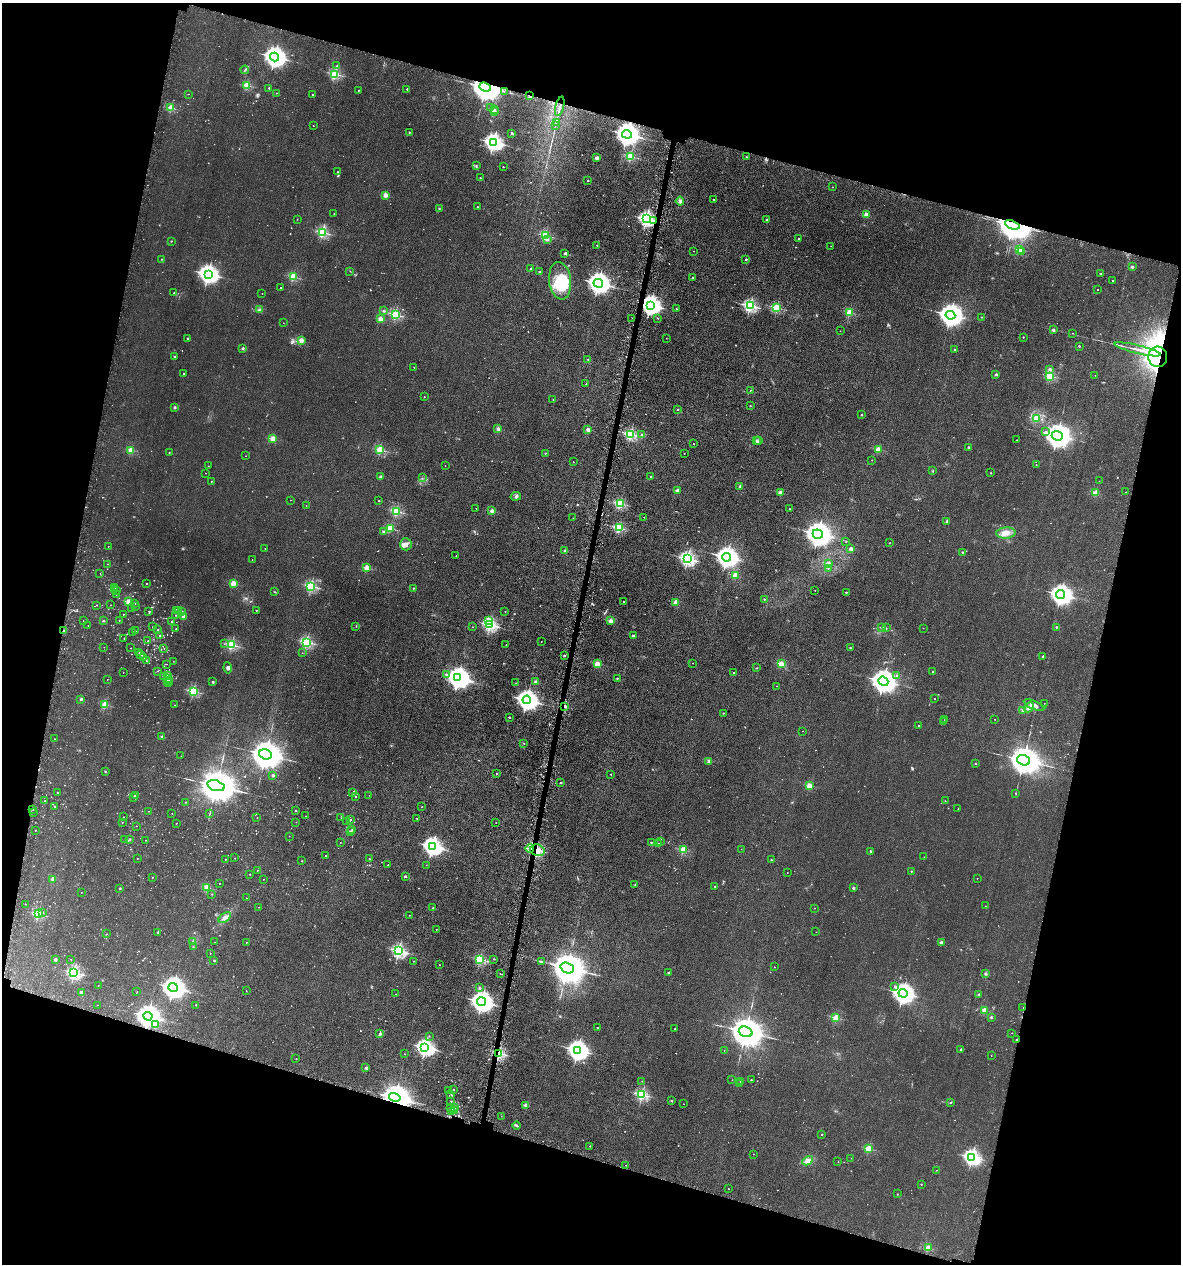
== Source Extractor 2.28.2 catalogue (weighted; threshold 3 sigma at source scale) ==
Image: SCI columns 337-5051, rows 50-5097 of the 5223 x 5150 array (HDU 1 of 3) = the unmasked area's bounding box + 8 px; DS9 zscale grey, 4 x 4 block average (1 PNG px = mean of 4 x 4 image px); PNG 1183 x 1266 px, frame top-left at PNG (2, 3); each listed source drawn as its Kron ellipse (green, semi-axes under 4 px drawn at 4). Shown black and unused: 31% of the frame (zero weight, under 3 of 5 exposures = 5% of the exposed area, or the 3 px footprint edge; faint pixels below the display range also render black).
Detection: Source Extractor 2.28.2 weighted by HDU 2 'WHT'. Background 0.0171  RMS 0.0029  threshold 0.013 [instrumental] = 3 sigma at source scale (4.5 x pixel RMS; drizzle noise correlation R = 1.50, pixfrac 1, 0.05/0.05 arcsec/px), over >= 5 px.
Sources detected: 884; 39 too faint to see at this stretch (4 x 4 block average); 7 inside a brighter object's white glare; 10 cosmic-ray / hot-pixel residue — neither listed nor drawn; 25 coinciding with a brighter row at this scale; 7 inside a brighter listed object's ellipse — not listed separately; of the other 796, all 500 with FLUX_AUTO >= 0.564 (the completeness limit of this list) listed and drawn (296 fainter detections not listed), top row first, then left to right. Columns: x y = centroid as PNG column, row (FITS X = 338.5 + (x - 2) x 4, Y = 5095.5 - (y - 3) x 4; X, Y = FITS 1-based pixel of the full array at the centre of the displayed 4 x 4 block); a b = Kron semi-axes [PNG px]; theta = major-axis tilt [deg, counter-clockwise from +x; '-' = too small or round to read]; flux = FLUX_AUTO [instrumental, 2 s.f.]
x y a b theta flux
274 57 4 4 - 1300
337 66 2 2 - 1.2
245 70 4 2 - 1.8
335 74 2 2 - 200
247 85 2 2 - 98
485 87 6 4 -20 4300
269 88 2 2 - 3.5
407 89 2 2 - 0.97
359 90 2 2 - 0.97
504 91 2 2 - 0.74
276 93 2 2 - 1.3
188 94 2 2 - 0.98
312 94 2 2 - 2.6
530 96 2 2 - 18
560 106 10 2 76 6.5
171 108 2 2 - 91
491 108 3 2 - 0.86
495 109 2 2 - 1.4
494 112 2 2 - 38
556 122 3 2 - 1.1
555 125 3 2 - 1.5
313 126 2 2 - 0.77
409 132 2 2 - 3
512 133 2 2 - 12
627 134 5 4 - 1800
493 142 3 3 - 770
630 157 2 2 - 150
746 157 2 2 - 0.67
597 158 4 3 - 4.2
476 165 2 2 - 0.76
503 167 2 2 - 3
337 172 2 2 - 1.6
480 178 2 2 - 1.7
588 180 2 2 - 5.6
832 187 2 2 - 0.92
385 195 2 2 - 46
713 199 2 2 - 1.9
680 201 4 3 - 4.2
477 207 2 2 - 1.1
439 209 2 2 - 1.1
334 214 2 2 - 3.3
866 215 2 2 - 42
297 219 2 2 - 1.1
646 219 2 2 - 520
767 220 2 2 - 9.8
653 221 2 2 - 2.3
1012 225 7 4 -22 6100
322 232 2 2 - 220
545 235 2 2 - 170
547 239 4 2 - 2.8
799 239 3 2 - 1.3
171 241 2 2 - 0.78
597 245 2 2 - 0.66
831 246 2 2 - 0.61
1019 249 2 2 - 78
694 251 2 2 - 1.3
1021 251 2 2 - 0.82
565 253 2 2 - 15
161 259 2 2 - 1.1
746 259 2 2 - 8.4
1132 267 3 2 - 2.5
531 268 2 2 - 4.6
350 271 2 2 - 0.61
539 271 2 2 - 4.1
208 274 4 3 - 1000
1101 274 2 2 - 1.1
293 277 2 2 - 120
693 278 2 2 - 6.3
560 281 19 11 -82 58
1113 281 2 2 - 3.7
598 283 4 4 - 1400
280 288 2 2 - 0.93
1097 289 2 2 - 0.81
174 293 2 2 - 5.5
262 293 2 2 - 1.5
650 305 4 3 - 1100
750 306 2 2 - 370
777 308 2 2 - 150
676 309 2 2 - 0.68
259 310 2 2 - 1.2
384 311 2 2 - 9.9
849 312 2 2 - 100
395 314 2 2 - 200
950 315 5 4 - 1800
981 317 2 2 - 1.5
632 318 2 2 - 1
658 318 2 2 - 0.85
380 319 2 2 - 31
283 323 2 2 - 0.75
1053 330 2 2 - 19
840 331 2 2 - 0.58
1073 333 2 2 - 0.63
1023 337 2 2 - 2.2
187 338 2 2 - 6.3
666 338 2 2 - 0.69
301 340 2 2 - 49
1079 346 2 2 - 5.3
243 348 2 2 - 13
954 349 2 2 - 1.5
1138 349 24 2 -13 47
175 357 2 2 - 8.9
1158 357 10 9 - 450
588 359 2 2 - 4.3
414 367 2 2 - 0.91
1050 369 2 2 - 14
184 374 2 2 - 3.9
996 374 2 2 - 13
1095 375 2 2 - 0.97
1050 376 2 2 - 150
586 384 2 2 - 0.81
750 390 2 2 - 0.64
424 397 2 2 - 1.5
553 399 2 2 - 1.1
750 406 2 2 - 2
175 407 2 2 - 13
677 409 2 2 - 3
861 415 2 2 - 5.2
1036 418 2 2 - 50
498 429 2 2 - 25
588 430 2 2 - 36
1045 431 2 2 - 1.4
631 434 2 2 - 290
641 434 2 2 - 1.3
1057 436 5 4 - 2400
273 438 2 2 - 65
1016 440 2 2 - 1.9
757 441 2 2 - 12
759 441 2 2 - 25
693 444 2 2 - 1.4
968 447 2 2 - 4.7
878 449 2 2 - 60
131 450 2 2 - 67
380 450 2 2 - 140
169 452 2 2 - 2.6
545 453 2 2 - 2.1
684 453 2 2 - 0.92
246 456 2 2 - 0.8
872 460 2 2 - 0.86
573 462 2 2 - 0.95
1036 465 2 2 - 1.6
208 466 2 2 - 0.59
445 466 2 2 - 0.62
933 471 2 2 - 0.67
205 473 2 2 - 0.6
991 473 2 2 - 3.1
650 476 2 2 - 2.4
381 477 2 2 - 24
422 478 2 2 - 0.88
211 481 2 2 - 1.7
1099 481 2 2 - 0.73
740 486 2 2 - 8.7
678 491 2 2 - 27
780 492 2 2 - 33
1126 492 2 2 - 0.58
1096 493 2 2 - 66
516 496 5 3 - 3.3
290 500 2 2 - 0.95
379 501 2 2 - 2.8
620 504 2 2 - 120
306 505 2 2 - 1.2
476 508 2 2 - 0.87
790 509 2 2 - 0.81
396 511 2 2 - 180
492 511 2 2 - 31
644 517 2 2 - 1.5
573 518 2 2 - 0.65
947 522 2 2 - 20
390 528 2 2 - 100
619 528 2 2 - 200
383 532 2 2 - 11
1006 533 9 5 3 14
818 534 5 4 - 2400
846 541 2 2 - 0.63
889 543 2 2 - 3
406 544 6 5 - 7.3
108 547 2 2 - 0.82
265 549 2 2 - 1
851 549 2 2 - 22
565 551 2 2 - 10
962 552 2 2 - 3.8
456 556 2 2 - 1.4
727 557 4 4 - 1400
687 559 3 2 - 490
252 560 2 2 - 1.3
107 564 2 2 - 0.86
828 564 2 2 - 69
366 568 2 2 - 63
828 568 2 2 - 0.74
100 573 2 2 - 0.93
735 575 2 2 - 79
233 583 2 2 - 78
147 584 2 2 - 2
311 586 2 2 - 240
115 587 2 2 - 0.73
413 588 2 2 - 3.6
114 590 2 2 - 1.5
117 590 2 2 - 0.6
815 591 2 2 - 0.71
274 592 3 2 - 1
846 592 2 2 - 4.4
116 594 2 2 - 1
1061 595 4 4 - 1400
764 599 2 2 - 1
624 601 2 2 - 1.1
128 602 2 2 - 60
676 602 2 2 - 44
135 603 2 2 - 2.3
97 605 2 2 - 1.9
111 605 2 2 - 0.89
135 606 2 2 - 1.1
132 608 2 2 - 1.2
179 610 2 2 - 1.3
149 611 2 2 - 4.4
176 611 2 2 - 0.73
181 611 3 2 - 1.2
256 611 2 2 - 1.3
505 611 2 2 - 1.1
123 614 2 2 - 1.9
175 615 2 2 - 1
183 616 2 2 - 5.2
119 620 2 2 - 1.4
83 621 2 2 - 0.95
103 621 3 2 - 1.8
488 621 2 2 - 40
611 621 2 2 - 42
171 622 2 2 - 1.7
88 625 2 2 - 0.64
490 625 2 2 - 360
356 626 2 2 - 0.74
152 627 2 2 - 0.67
472 627 2 2 - 0.95
881 627 2 2 - 0.77
1056 627 2 2 - 4.7
886 628 2 2 - 0.85
923 628 2 2 - 1.1
176 629 2 2 - 1.8
158 630 2 2 - 3.2
63 631 2 2 - 2.2
136 631 3 2 - 1.1
133 632 2 2 - 1.5
160 636 2 2 - 3.4
633 636 2 2 - 14
124 638 2 2 - 0.68
148 641 2 2 - 0.97
307 642 2 2 - 250
541 642 2 2 - 0.68
224 644 2 2 - 0.62
231 645 2 2 - 210
506 645 2 2 - 1.5
104 647 2 2 - 0.58
131 648 2 2 - 0.9
164 648 2 2 - 1.2
850 648 2 2 - 3.2
139 653 2 2 - 0.78
302 653 2 2 - 0.61
140 654 2 2 - 1.1
564 655 2 2 - 5.6
1042 656 2 2 - 6.4
144 658 2 2 - 0.69
146 661 2 2 - 0.93
173 661 2 2 - 0.69
693 663 2 2 - 0.86
167 664 2 2 - 0.64
597 664 2 2 - 69
781 664 2 2 - 73
228 668 6 4 -82 4.3
757 668 3 2 - 1.2
158 671 2 2 - 1.2
123 672 2 2 - 1
933 672 2 2 - 1.7
734 673 2 2 - 1.4
446 674 2 2 - 3.7
164 676 3 2 - 0.72
168 676 3 2 - 3.9
896 676 2 2 - 1.6
458 677 4 3 - 900
617 678 2 2 - 1
107 679 2 2 - 0.65
167 679 3 2 - 2.6
170 680 2 2 - 1.4
167 681 3 2 - 3.6
883 681 5 4 - 2100
213 682 2 2 - 9
535 682 2 2 - 13
169 683 2 2 - 0.77
516 683 2 2 - 0.59
776 686 2 2 - 0.72
193 691 2 2 - 190
81 699 2 2 - 15
935 699 2 2 - 0.96
527 700 4 3 - 1400
1044 703 2 2 - 0.68
105 705 2 2 - 97
174 705 2 2 - 1.5
1034 705 11 4 -24 11
565 706 2 2 - 17
1029 707 5 2 - 7.3
1022 710 3 2 - 1.7
723 713 2 2 - 2.7
509 717 2 2 - 5.7
995 719 2 2 - 1.2
944 720 2 2 - 0.75
943 722 2 2 - 0.66
918 726 2 2 - 2.7
802 731 2 2 - 0.56
162 737 2 2 - 18
54 739 2 2 - 0.92
524 743 2 2 - 0.72
265 754 6 5 - 4600
181 756 2 2 - 0.88
1023 760 6 5 - 4200
709 761 2 2 - 26
975 764 2 2 - 4.9
105 771 3 2 - 0.9
496 774 2 2 - 2.2
611 774 2 2 - 1.4
273 775 2 2 - 17
561 783 2 2 - 4.9
216 786 9 5 -17 8200
809 786 2 2 - 60
57 793 2 2 - 1.4
353 793 2 2 - 2.1
1016 793 3 2 - 0.96
135 795 2 2 - 2.8
369 795 2 2 - 0.65
356 796 2 2 - 1.5
133 798 2 2 - 0.59
45 801 2 2 - 0.84
945 801 2 2 - 1
186 802 2 2 - 1
54 807 2 2 - 1.2
422 807 2 2 - 1.6
958 809 2 2 - 0.87
33 810 2 2 - 1.3
295 810 2 2 - 2.8
148 811 2 2 - 0.92
34 813 2 2 - 0.81
172 813 2 2 - 0.88
210 813 3 2 - 0.76
306 816 2 2 - 0.57
123 817 2 2 - 0.58
257 818 2 2 - 0.99
341 818 2 2 - 1.1
417 818 2 2 - 0.86
351 819 2 2 - 1.2
122 822 2 2 - 0.74
296 822 2 2 - 0.62
347 822 2 2 - 0.75
176 823 2 2 - 1.2
496 823 2 2 - 0.75
136 826 2 2 - 0.91
352 829 2 2 - 1.1
35 830 2 2 - 1.1
350 831 2 2 - 2.6
289 836 2 2 - 1.1
130 839 2 2 - 7.1
125 840 2 2 - 0.62
145 840 2 2 - 0.77
660 841 2 2 - 0.61
340 842 2 2 - 0.57
651 842 2 2 - 4.1
658 843 2 2 - 1.7
432 846 4 3 - 970
530 849 4 2 - 4.6
741 849 2 2 - 0.61
537 850 7 5 -20 16
683 850 2 2 - 89
871 851 2 2 - 0.79
325 856 2 2 - 0.67
924 857 2 2 - 0.63
137 858 2 2 - 0.57
234 858 2 2 - 0.84
225 859 2 2 - 1.3
369 859 2 2 - 0.64
771 860 2 2 - 3.3
302 861 2 2 - 0.62
388 865 2 2 - 1
426 865 2 2 - 0.61
257 870 2 2 - 0.83
911 871 2 2 - 2.7
787 873 2 2 - 1.5
250 874 2 2 - 2.3
405 876 2 2 - 10
152 877 2 2 - 0.88
977 878 2 2 - 0.82
53 879 2 2 - 32
263 879 2 2 - 0.75
219 883 2 2 - 0.84
635 885 2 2 - 0.99
715 886 2 2 - 0.73
207 887 2 2 - 96
120 888 2 2 - 6.7
853 888 2 2 - 13
81 892 2 2 - 1
212 894 2 2 - 0.57
246 898 2 2 - 0.7
25 904 2 2 - 0.77
985 906 2 2 - 0.68
259 907 2 2 - 0.7
433 908 2 2 - 8.5
814 908 2 2 - 0.74
42 912 2 2 - 1
38 914 2 2 - 170
409 915 2 2 - 0.76
225 917 7 4 38 7.9
436 929 2 2 - 1
158 932 3 2 - 1.7
816 932 2 2 - 0.69
106 934 2 2 - 0.81
193 941 2 2 - 0.82
215 942 2 2 - 0.9
246 942 2 2 - 0.91
941 942 2 2 - 22
193 947 2 2 - 1
398 951 2 2 - 410
210 953 2 2 - 0.64
71 959 2 2 - 0.95
480 959 2 2 - 180
493 959 2 2 - 0.59
55 960 2 2 - 16
214 960 2 2 - 1.5
414 961 2 2 - 1.3
541 961 3 2 - 1.5
439 965 2 2 - 1.5
774 967 2 2 - 1.3
567 968 7 5 -20 6000
74 973 2 2 - 380
668 973 2 2 - 7.3
985 973 3 2 - 1.7
500 974 2 2 - 0.87
98 985 2 2 - 0.6
895 987 2 2 - 4
173 988 5 4 - 1600
479 988 2 2 - 2
246 991 2 2 - 1.5
137 992 2 2 - 0.67
81 993 2 2 - 5.8
903 993 4 4 - 1400
396 994 2 2 - 0.74
979 994 2 2 - 9.9
482 1002 4 4 - 1500
98 1005 2 2 - 0.69
196 1005 2 2 - 1.1
1023 1007 2 2 - 1.3
985 1010 2 2 - 56
148 1016 5 4 - 1800
991 1017 2 2 - 8.5
836 1018 2 2 - 100
155 1024 2 2 - 23
597 1028 2 2 - 1
675 1029 2 2 - 3
746 1032 7 5 -19 5800
380 1033 2 2 - 8.9
1012 1033 2 2 - 1
429 1036 2 2 - 1.6
1016 1040 2 2 - 1.7
425 1047 3 3 - 820
961 1049 2 2 - 5.4
578 1050 4 3 - 1200
724 1051 2 2 - 0.59
499 1053 2 2 - 260
404 1054 2 2 - 0.67
991 1055 2 2 - 0.61
296 1059 2 2 - 0.59
366 1068 2 2 - 10
732 1080 2 2 - 1.1
751 1080 2 2 - 2.1
642 1081 2 2 - 0.67
740 1082 2 2 - 0.87
740 1084 2 2 - 0.57
453 1090 2 2 - 2.5
449 1091 2 2 - 1.3
451 1095 2 2 - 1.6
642 1095 2 2 - 280
395 1097 6 4 -15 3700
451 1101 2 2 - 1.1
671 1101 2 2 - 5.6
951 1102 2 2 - 1.4
683 1104 2 2 - 0.63
526 1105 2 2 - 36
451 1107 2 2 - 2.8
455 1108 3 2 - 3.3
454 1110 3 2 - 1.5
451 1112 2 2 - 2.6
501 1116 2 2 - 0.8
517 1125 4 2 - 2
822 1134 2 2 - 2.9
590 1146 2 2 - 2.1
869 1149 2 2 - 97
753 1154 2 2 - 1
972 1157 3 2 - 620
851 1158 2 2 - 0.94
807 1161 5 4 - 7.3
838 1162 2 2 - 0.87
626 1165 2 2 - 0.64
936 1170 2 2 - 1.3
921 1184 2 2 - 0.79
728 1189 2 2 - 0.66
897 1194 2 2 - 2
928 1248 2 2 - 71
Overlapping masked pixels (flux is a lower limit): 17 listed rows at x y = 485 87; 530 96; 560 106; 627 134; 653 221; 1012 225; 650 305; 1158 357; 63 631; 565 706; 530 849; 537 850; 1023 1007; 148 1016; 1016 1040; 499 1053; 395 1097
Diffuse or blended objects may show on this block-average render without a row.